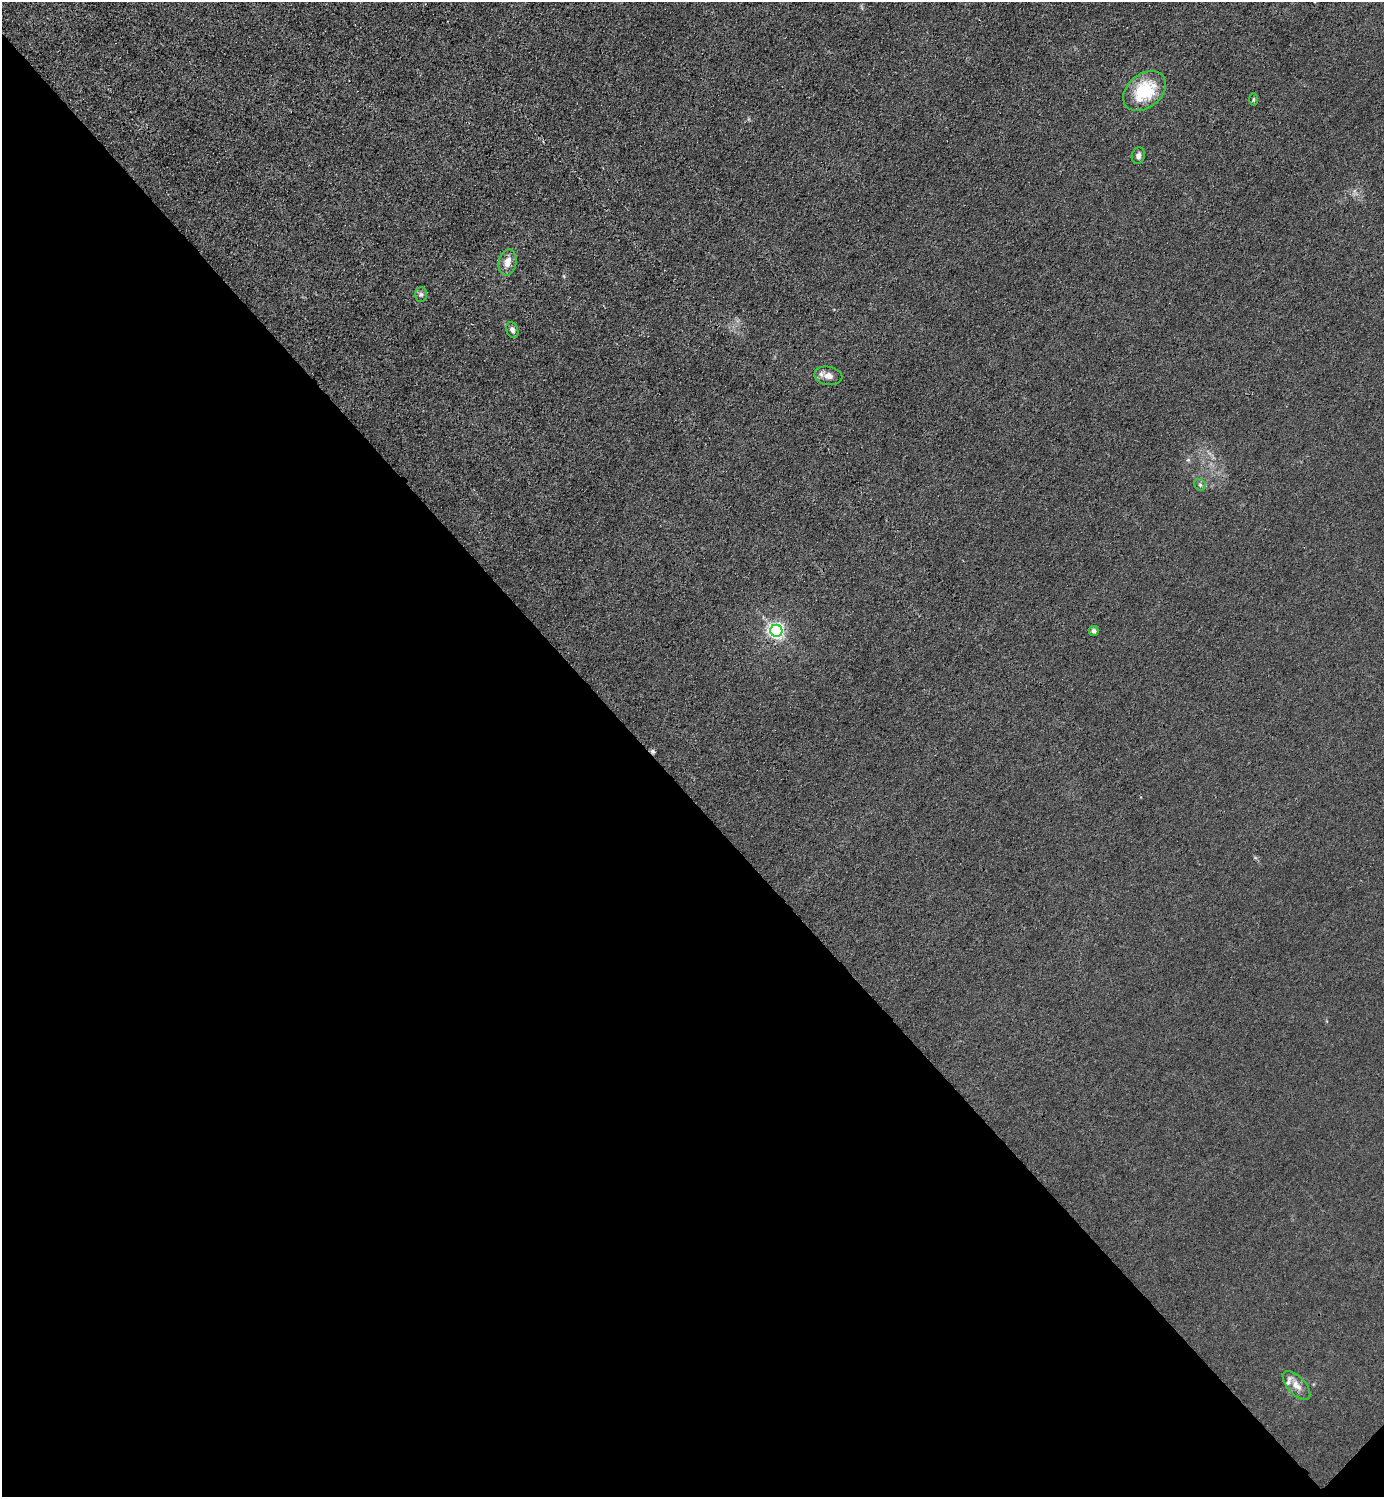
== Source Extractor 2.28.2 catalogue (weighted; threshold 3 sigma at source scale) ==
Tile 14 of 4 x 4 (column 2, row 4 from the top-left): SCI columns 1683-3064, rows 3-1497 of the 5985 x 5985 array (HDU 1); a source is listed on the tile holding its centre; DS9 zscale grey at full resolution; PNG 1386 x 1499 px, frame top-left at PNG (2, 2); each listed source drawn as its Kron ellipse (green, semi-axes under 4 px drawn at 4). Shown black and unused: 47% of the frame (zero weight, under 3 of 4 exposures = <1% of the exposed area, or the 3 px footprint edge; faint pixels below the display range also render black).
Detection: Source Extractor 2.28.2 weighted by HDU 2 'WHT'; one run over the whole footprint, this tile lists its part. Background 0.0221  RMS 0.0062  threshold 0.0279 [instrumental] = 3 sigma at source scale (4.5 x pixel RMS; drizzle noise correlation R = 1.50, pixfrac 1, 0.05/0.05 arcsec/px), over >= 5 px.
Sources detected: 13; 1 cosmic-ray / hot-pixel residue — neither listed nor drawn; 1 inside a brighter listed object's ellipse — not listed separately; the other 11 listed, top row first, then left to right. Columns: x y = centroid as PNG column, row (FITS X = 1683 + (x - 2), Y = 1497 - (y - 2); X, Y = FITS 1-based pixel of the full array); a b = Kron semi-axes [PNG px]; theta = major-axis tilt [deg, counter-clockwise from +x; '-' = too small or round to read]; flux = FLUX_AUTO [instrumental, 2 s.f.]
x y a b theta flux
1144 91 24 17 38 30
1253 100 6 3 89 0.74
1138 156 8 6 73 2.3
507 262 13 9 79 5.5
421 294 7 6 - 1.4
512 330 8 5 -68 2.4
828 376 14 9 -10 4.6
1200 485 6 5 - 1.2
776 631 6 6 - 190
1093 631 5 5 - 1.6
1296 1385 18 9 -47 5.7